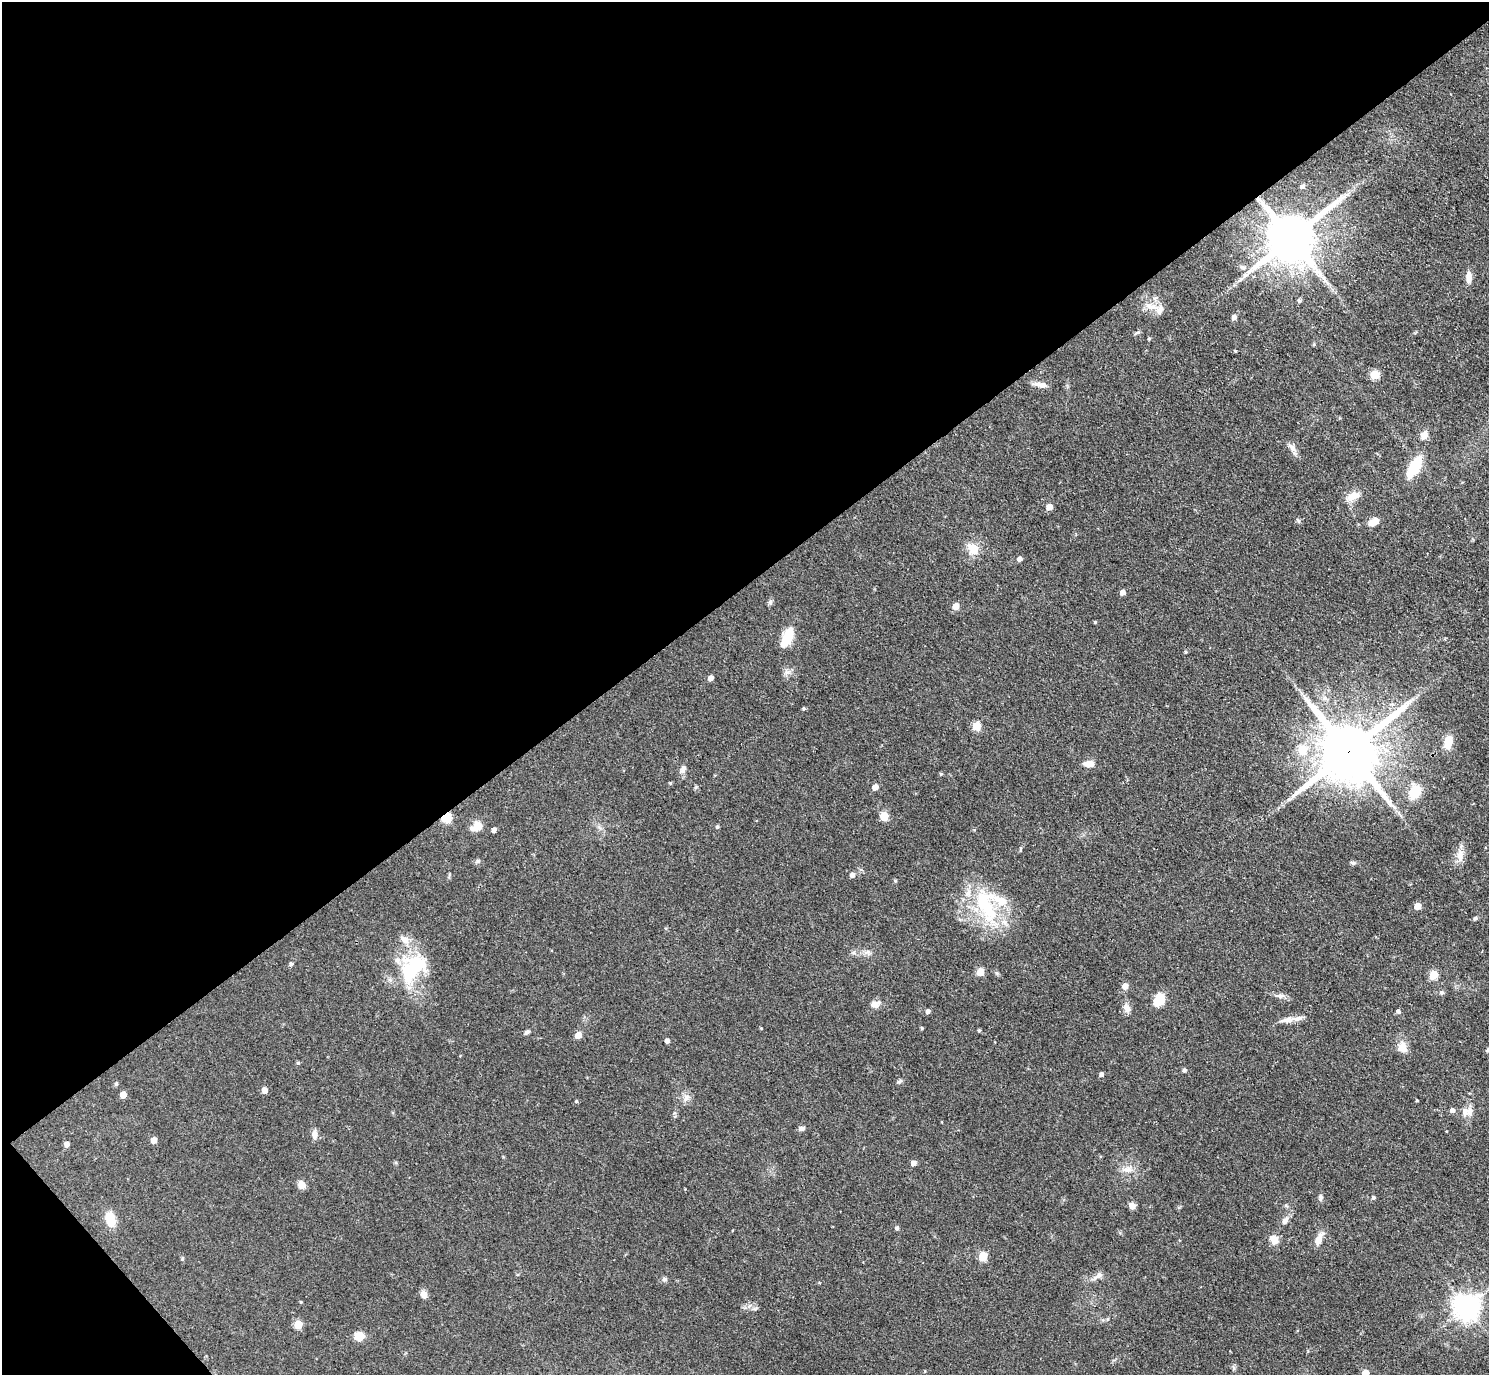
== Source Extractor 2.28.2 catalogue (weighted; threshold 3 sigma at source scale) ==
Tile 5 of 4 x 4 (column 1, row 2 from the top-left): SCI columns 3-1489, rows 3045-4417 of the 5953 x 5949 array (HDU 1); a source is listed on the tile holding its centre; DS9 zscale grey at full resolution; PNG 1491 x 1377 px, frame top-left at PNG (2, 2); no overlay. Shown black and unused: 44% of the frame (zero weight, under 3 of 4 exposures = <1% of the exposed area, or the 3 px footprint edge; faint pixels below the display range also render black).
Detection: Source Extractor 2.28.2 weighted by HDU 2 'WHT'; one run over the whole footprint, this tile lists its part. Background 0.0648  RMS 0.0054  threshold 0.0241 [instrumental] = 3 sigma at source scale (4.5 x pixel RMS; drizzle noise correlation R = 1.50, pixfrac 1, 0.05/0.05 arcsec/px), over >= 5 px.
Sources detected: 115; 3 inside a brighter listed object's ellipse — not listed separately; the other 112 listed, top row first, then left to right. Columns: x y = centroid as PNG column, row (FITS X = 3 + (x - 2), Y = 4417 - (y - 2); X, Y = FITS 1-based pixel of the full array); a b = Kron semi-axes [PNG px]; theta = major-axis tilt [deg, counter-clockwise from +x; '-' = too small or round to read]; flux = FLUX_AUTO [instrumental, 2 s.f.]
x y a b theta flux
1302 186 5 4 - 1.6
1291 238 15 13 40 2900
1243 267 9 4 -13 1.2
1469 277 15 7 86 3.5
1240 280 8 4 37 1.2
1155 298 7 4 18 1.1
1299 301 6 5 - 0.81
1150 306 17 8 -21 5.4
1234 317 5 5 - 2.3
1149 339 4 4 - 0.57
1235 351 4 3 - 0.51
1375 375 5 5 - 18
1040 385 17 6 -11 3.5
1424 435 9 8 - 3.3
1293 448 17 7 -58 3
1414 467 18 8 60 25
1353 496 18 10 23 5.7
1049 507 5 5 - 4.8
1374 522 13 7 25 4.9
973 549 16 14 -63 7.4
1020 559 5 5 - 2.1
1123 592 5 4 - 2.7
770 602 7 6 - 1.2
956 606 5 5 - 7.1
1095 622 4 4 - 0.54
787 637 20 9 66 15
1185 652 4 4 - 0.61
711 678 5 4 - 3
803 709 4 4 - 0.66
977 726 5 5 - 14
1448 742 16 9 73 7
1302 750 6 6 - 17
1348 751 18 17 - 4300
1089 764 12 7 0 4.3
683 769 10 7 64 2.2
941 774 5 4 - 0.59
670 783 5 3 - 0.55
875 787 5 5 - 4.4
1415 792 14 10 74 13
884 816 5 5 - 17
446 817 6 5 - 33
477 826 16 11 42 5.2
717 827 5 4 - 0.88
494 830 4 4 - 2.1
1020 849 6 4 72 0.66
1460 856 19 8 -86 4.9
478 861 7 5 14 1.2
1353 863 7 5 -2 1.2
852 875 5 5 - 2.8
986 906 55 21 -68 40
1417 906 5 5 - 6.3
1476 918 5 5 - 1
405 940 14 9 -28 4.5
867 952 7 4 19 1.4
291 964 5 5 - 1.1
412 968 38 25 49 40
980 972 5 5 - 13
1434 975 5 5 - 15
1125 986 5 5 - 4.3
1441 992 6 6 - 1.2
1280 995 8 7 - 1.8
1159 1000 15 11 56 9
875 1005 11 8 15 3.7
1127 1008 13 8 -61 3
928 1011 5 4 - 1.8
1398 1011 5 4 - 1.4
1288 1020 16 7 14 4.2
922 1028 4 4 - 0.57
979 1030 4 3 - 0.75
527 1032 7 5 34 1.3
578 1035 5 5 - 6.5
667 1041 4 4 - 1.9
1402 1048 14 11 -61 5.4
1488 1050 5 4 - 1.5
298 1063 5 5 - 0.71
1184 1070 5 5 - 0.99
1101 1074 5 4 - 1.6
899 1081 10 4 24 1
116 1084 5 4 - 0.9
264 1090 5 5 - 3.7
123 1095 5 4 - 5.4
686 1098 12 7 85 2.9
1417 1100 3 3 - 0.54
576 1101 4 4 - 0.7
1452 1110 5 5 - 1.9
1469 1111 15 11 -21 4.8
802 1128 7 5 0 1.7
314 1135 11 7 -90 2.8
154 1140 5 5 - 4.2
67 1144 5 5 - 2.5
913 1163 5 4 - 2.8
1128 1169 13 8 14 3.7
301 1185 9 7 -54 3.9
1320 1197 8 6 86 1.4
1373 1198 5 4 - 1
1132 1206 6 6 - 3.6
110 1219 16 9 -78 11
1285 1221 10 7 59 2.6
897 1228 5 5 - 1.3
1274 1239 12 10 -54 4.7
1318 1240 13 8 63 5
983 1256 5 5 - 18
1098 1276 15 6 31 2.6
665 1279 7 6 - 1.3
424 1294 9 7 -81 3
301 1302 4 4 - 0.46
1466 1307 8 8 - 570
755 1309 7 4 1 1
298 1324 5 5 - 15
359 1336 10 9 - 6.7
1233 1368 7 4 -90 0.96
1365 1373 5 5 - 7.3
Overlapping masked pixels (flux is a lower limit): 3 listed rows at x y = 1291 238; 1348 751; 446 817
Isophote crosses this tile's border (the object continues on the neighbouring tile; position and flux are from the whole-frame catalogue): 2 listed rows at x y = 1488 1050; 1365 1373
Unlisted compact peaks at least as high as the median listed source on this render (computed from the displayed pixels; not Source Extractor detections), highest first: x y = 1299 521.